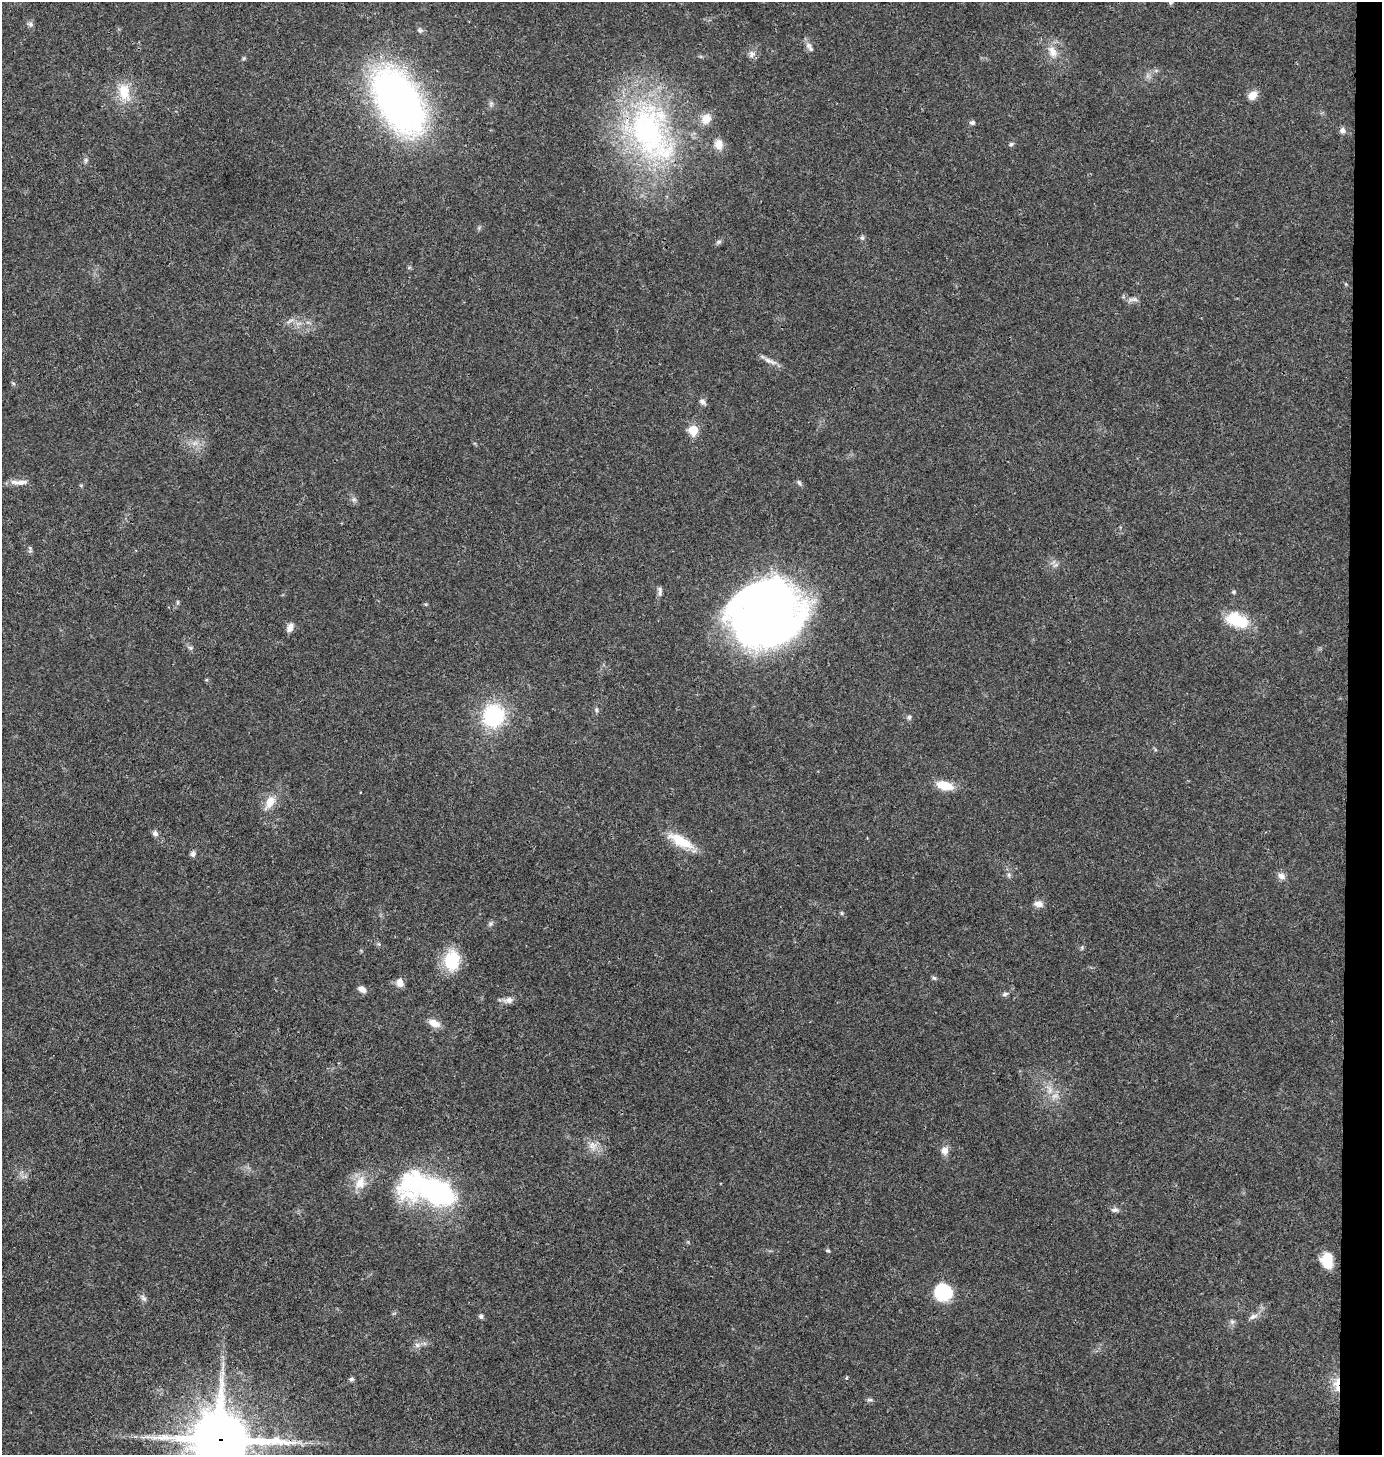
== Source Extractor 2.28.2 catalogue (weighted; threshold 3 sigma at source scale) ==
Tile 6 of 3 x 3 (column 3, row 2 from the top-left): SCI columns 2907-4286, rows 1456-2908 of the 4386 x 4366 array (HDU 1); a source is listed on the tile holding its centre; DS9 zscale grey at full resolution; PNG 1384 x 1457 px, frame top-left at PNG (2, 2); no overlay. Shown black and unused: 3% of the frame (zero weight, under 3 of 4 exposures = <1% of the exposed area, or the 3 px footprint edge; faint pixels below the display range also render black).
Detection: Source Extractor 2.28.2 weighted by HDU 2 'WHT'; one run over the whole footprint, this tile lists its part. Background 0.0234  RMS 0.0023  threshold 0.0104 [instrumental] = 3 sigma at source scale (4.5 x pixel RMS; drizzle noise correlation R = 1.50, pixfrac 1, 0.05/0.05 arcsec/px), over >= 5 px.
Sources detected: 77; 2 inside a brighter listed object's ellipse — not listed separately; the other 75 listed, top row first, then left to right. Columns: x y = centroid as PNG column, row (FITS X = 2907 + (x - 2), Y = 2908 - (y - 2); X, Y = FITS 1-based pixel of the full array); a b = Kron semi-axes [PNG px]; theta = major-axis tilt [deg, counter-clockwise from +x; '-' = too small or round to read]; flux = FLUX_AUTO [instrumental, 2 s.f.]
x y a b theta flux
30 24 8 7 - 0.65
420 30 7 6 - 0.53
809 47 16 6 -57 1
1052 52 17 10 -62 2.6
752 54 10 8 48 1.1
124 92 24 15 -79 5.5
1252 95 12 9 37 2
399 101 56 31 -60 130
706 119 13 10 57 2.9
972 123 7 5 3 0.61
1342 130 7 7 - 0.95
647 131 83 57 -78 64
719 144 14 11 -87 2.2
1011 144 6 5 - 0.42
86 160 7 4 90 0.45
862 238 7 5 -68 0.45
718 242 8 6 16 0.52
1134 299 10 6 -6 0.86
290 321 12 4 30 0.73
770 361 21 5 -23 1.5
13 383 6 4 -42 0.34
702 402 10 6 -45 0.83
693 430 7 6 - 7
195 443 8 5 34 0.77
21 482 17 7 4 1.8
799 483 8 5 -62 0.48
81 485 6 4 18 0.25
354 499 6 6 - 0.56
30 549 10 4 -84 0.48
660 591 13 5 -87 0.74
1233 592 6 5 - 0.31
177 602 6 4 90 0.31
767 613 58 53 44 220
1237 620 27 14 -21 9.1
290 628 11 7 63 1.4
190 647 7 4 -20 0.4
596 710 8 4 -82 0.42
493 716 23 21 83 19
909 717 7 6 - 0.57
944 785 18 9 -13 4.9
270 802 17 9 59 3.4
155 833 8 7 - 0.84
681 841 34 12 -29 6.6
193 854 8 6 62 0.73
1009 875 7 4 -89 0.46
1281 876 11 8 -33 1.2
1038 904 11 8 -4 1.4
842 913 6 4 -89 0.29
1082 947 6 4 73 0.32
452 960 25 18 85 8.8
934 978 6 5 - 0.42
400 982 10 8 -78 1.7
362 989 9 6 -33 1.4
1005 994 8 5 21 0.57
509 1000 14 8 7 1.3
434 1023 15 8 -25 2.3
1055 1096 9 4 8 0.81
592 1146 14 11 -64 2.1
945 1151 10 9 - 1.5
360 1183 20 14 73 3.9
436 1191 47 18 -16 59
1115 1210 10 6 -2 0.8
828 1250 6 5 - 0.34
1327 1260 16 12 -84 4.9
943 1292 19 18 - 11
143 1298 11 6 -52 0.76
481 1316 6 5 - 0.6
1253 1316 13 7 22 1.1
1232 1321 7 6 - 0.6
417 1345 8 6 -5 0.86
846 1378 5 3 - 0.24
351 1379 7 5 16 0.44
1337 1385 21 9 -89 3.3
870 1400 8 4 0 0.46
220 1440 22 20 87 1400
Overlapping masked pixels (flux is a lower limit): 3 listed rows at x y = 647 131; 1337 1385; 220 1440
Isophote crosses this tile's border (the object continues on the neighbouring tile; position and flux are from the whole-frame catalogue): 1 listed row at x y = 220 1440